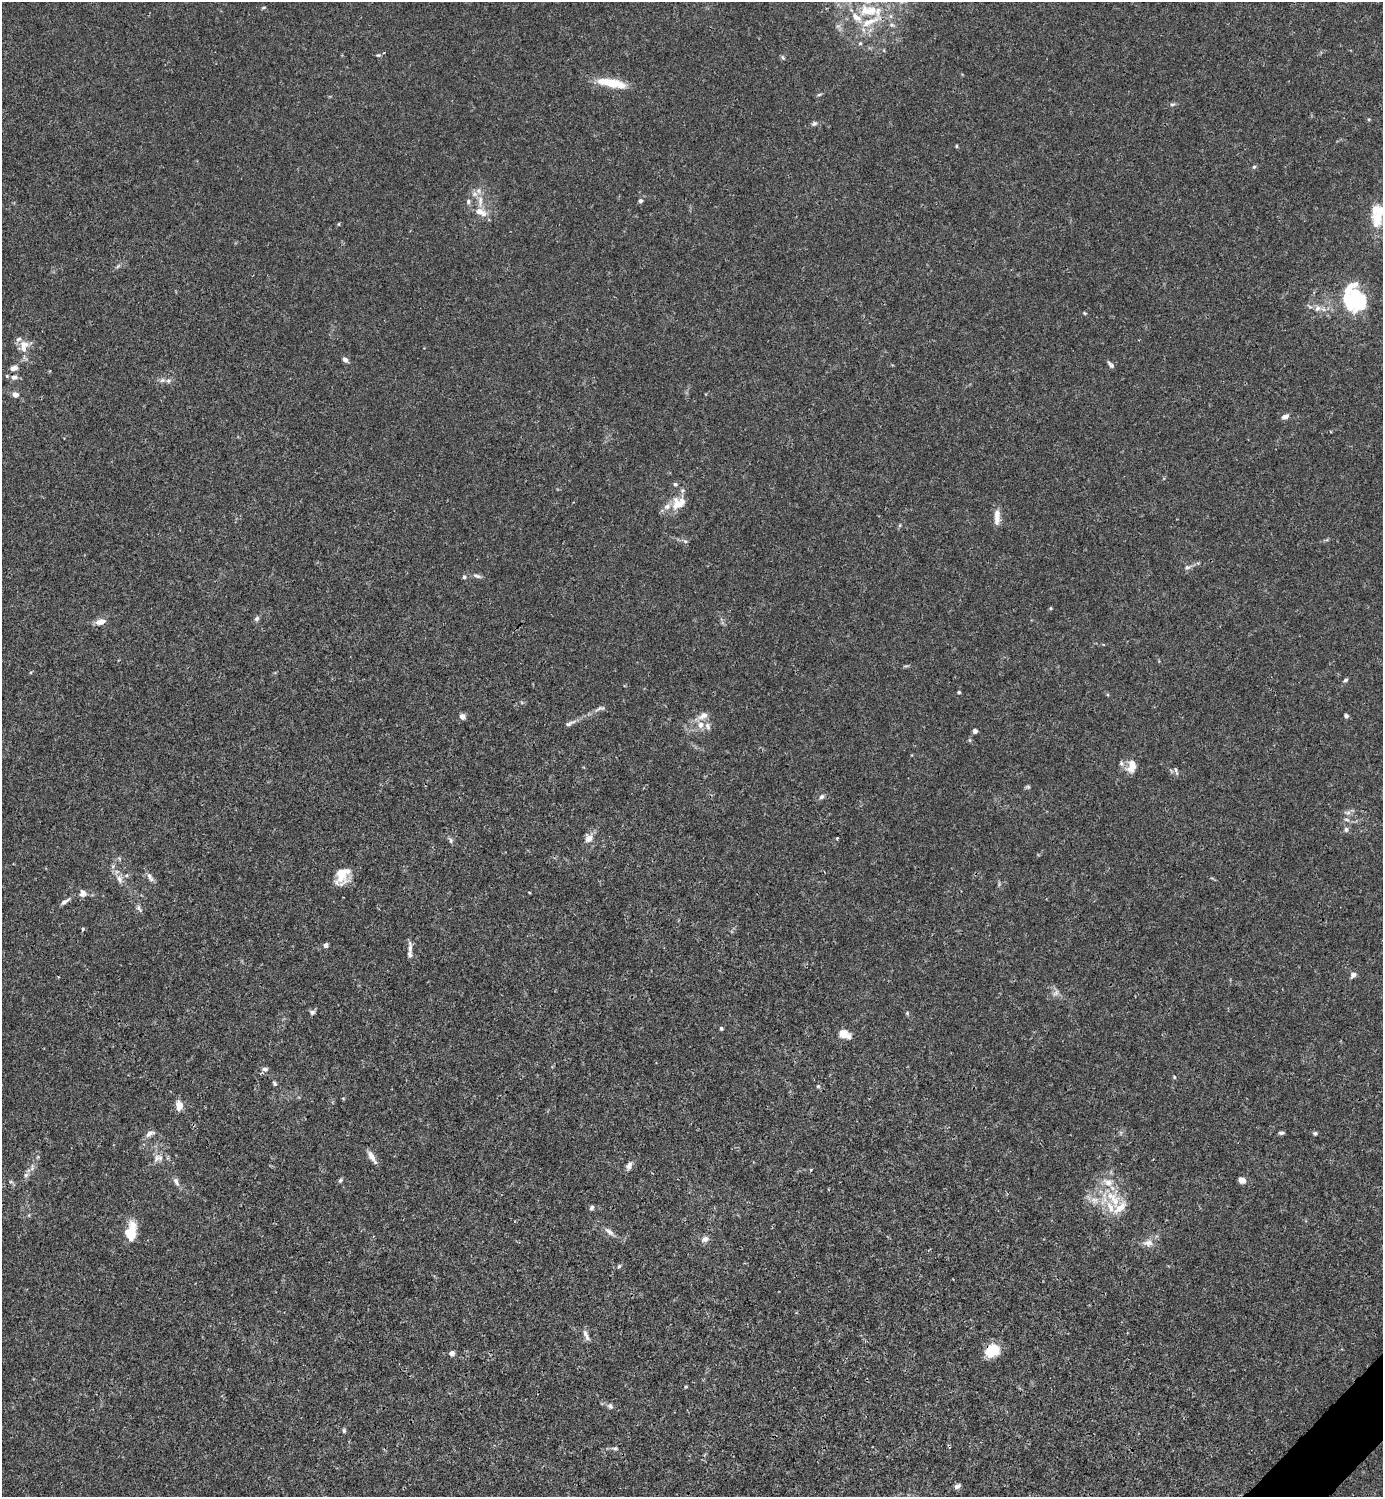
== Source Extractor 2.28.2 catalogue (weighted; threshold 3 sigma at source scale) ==
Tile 6 of 4 x 4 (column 2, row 2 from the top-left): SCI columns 1681-3061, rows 2990-4484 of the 5981 x 5982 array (HDU 1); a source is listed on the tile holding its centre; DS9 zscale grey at full resolution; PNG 1385 x 1499 px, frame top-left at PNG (2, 2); no overlay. Shown black and unused: <1% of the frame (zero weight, under 3 of 4 exposures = <1% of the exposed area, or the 3 px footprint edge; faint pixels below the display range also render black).
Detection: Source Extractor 2.28.2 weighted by HDU 2 'WHT'; one run over the whole footprint, this tile lists its part. Background 0.0153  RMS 0.0021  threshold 0.00965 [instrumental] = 3 sigma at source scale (4.5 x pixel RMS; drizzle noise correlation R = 1.50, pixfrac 1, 0.05/0.05 arcsec/px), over >= 5 px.
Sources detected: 126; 2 inside a brighter object's white glare — not listed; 17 inside a brighter listed object's ellipse — not listed separately; the other 107 listed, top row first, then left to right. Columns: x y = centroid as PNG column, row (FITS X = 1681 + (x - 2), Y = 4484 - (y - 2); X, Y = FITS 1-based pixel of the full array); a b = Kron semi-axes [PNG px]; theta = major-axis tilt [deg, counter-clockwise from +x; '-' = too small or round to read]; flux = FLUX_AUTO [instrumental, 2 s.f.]
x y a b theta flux
263 8 6 3 19 0.23
866 11 23 15 -27 6.4
892 25 7 5 0 0.47
860 44 6 3 20 0.24
378 55 6 4 18 0.32
783 58 7 4 -59 0.29
612 83 31 8 -11 6.1
819 95 6 4 20 0.28
1172 104 8 4 8 0.37
814 124 8 5 46 0.44
956 146 5 3 - 0.19
1254 167 5 5 - 0.29
475 194 7 6 - 0.78
480 201 17 4 88 1.4
640 201 5 5 - 0.46
480 212 16 9 -30 2.3
1378 218 19 17 -70 3.8
339 224 5 3 - 0.19
1353 299 18 11 72 7
1317 308 8 7 - 0.97
1084 313 5 3 - 0.2
24 346 18 11 76 2.4
345 360 8 5 -48 0.65
1111 365 9 4 -46 0.59
14 368 9 6 14 0.96
14 377 11 7 -3 0.92
162 380 7 5 36 0.63
15 395 6 5 - 1.1
1285 417 8 6 24 0.98
675 484 6 5 - 0.39
677 504 19 15 88 3
997 517 21 7 89 1.8
685 541 6 4 -17 0.33
1187 567 7 6 - 0.54
477 576 13 5 -22 0.65
464 577 5 5 - 0.35
1051 608 4 4 - 0.23
257 618 6 5 - 0.54
101 622 14 8 13 1.5
1346 680 5 4 - 0.4
959 692 4 4 - 0.3
599 709 18 4 17 0.73
462 716 6 5 - 1.2
1346 716 5 4 - 0.5
570 723 18 5 26 0.89
701 725 10 8 86 1.5
975 731 5 5 - 0.64
1132 766 19 11 78 2.4
1176 770 10 3 -64 0.37
1028 787 6 5 - 0.32
821 797 8 6 43 0.59
1348 813 7 4 2 0.55
1347 820 6 4 -19 0.38
1346 829 7 6 - 0.53
589 838 10 10 - 1.5
837 838 3 3 - 0.23
451 840 8 5 87 0.45
342 875 21 14 67 4.1
150 877 13 6 -58 0.92
120 879 12 7 -69 1.2
529 892 4 3 - 0.15
83 893 10 9 - 1
65 901 14 5 34 0.79
139 908 11 5 -47 0.57
83 929 4 3 - 0.4
326 945 4 4 - 0.89
410 948 20 5 -89 1.1
1353 975 7 6 - 0.83
1056 993 11 5 48 0.68
312 1012 7 6 - 0.51
907 1013 5 4 - 0.26
721 1028 5 5 - 0.33
844 1033 14 10 -23 1.8
265 1069 8 6 -11 0.65
1174 1077 5 3 - 0.2
275 1083 6 5 - 0.34
818 1086 5 4 - 0.28
179 1106 10 7 88 2
1282 1133 7 4 0 0.43
1315 1133 5 5 - 0.34
150 1134 13 6 25 0.91
371 1156 15 6 -59 1.4
156 1158 11 7 78 1.1
629 1165 12 6 65 0.93
811 1170 4 3 - 0.18
26 1175 7 5 46 0.53
340 1180 7 5 50 0.39
1242 1180 6 5 - 1.8
176 1182 12 6 -64 0.84
1108 1183 13 10 -33 2.1
1110 1196 19 10 -11 3.6
1095 1200 11 6 -18 1.3
592 1208 6 5 - 0.42
1120 1208 21 14 40 3.4
609 1232 15 6 -37 1
129 1234 17 12 -71 4
705 1239 10 8 26 0.97
1148 1243 14 10 7 1.5
619 1266 5 4 - 0.27
586 1335 16 5 -65 0.87
992 1351 16 13 31 4.4
452 1353 6 6 - 0.74
686 1387 4 3 - 0.22
610 1406 8 6 -69 0.5
344 1431 6 5 - 0.35
615 1448 6 5 - 0.36
957 1486 8 5 38 0.64
Overlapping masked pixels (flux is a lower limit): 1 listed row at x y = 992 1351
Isophote crosses this tile's border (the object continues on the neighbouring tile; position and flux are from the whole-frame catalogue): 1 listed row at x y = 866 11